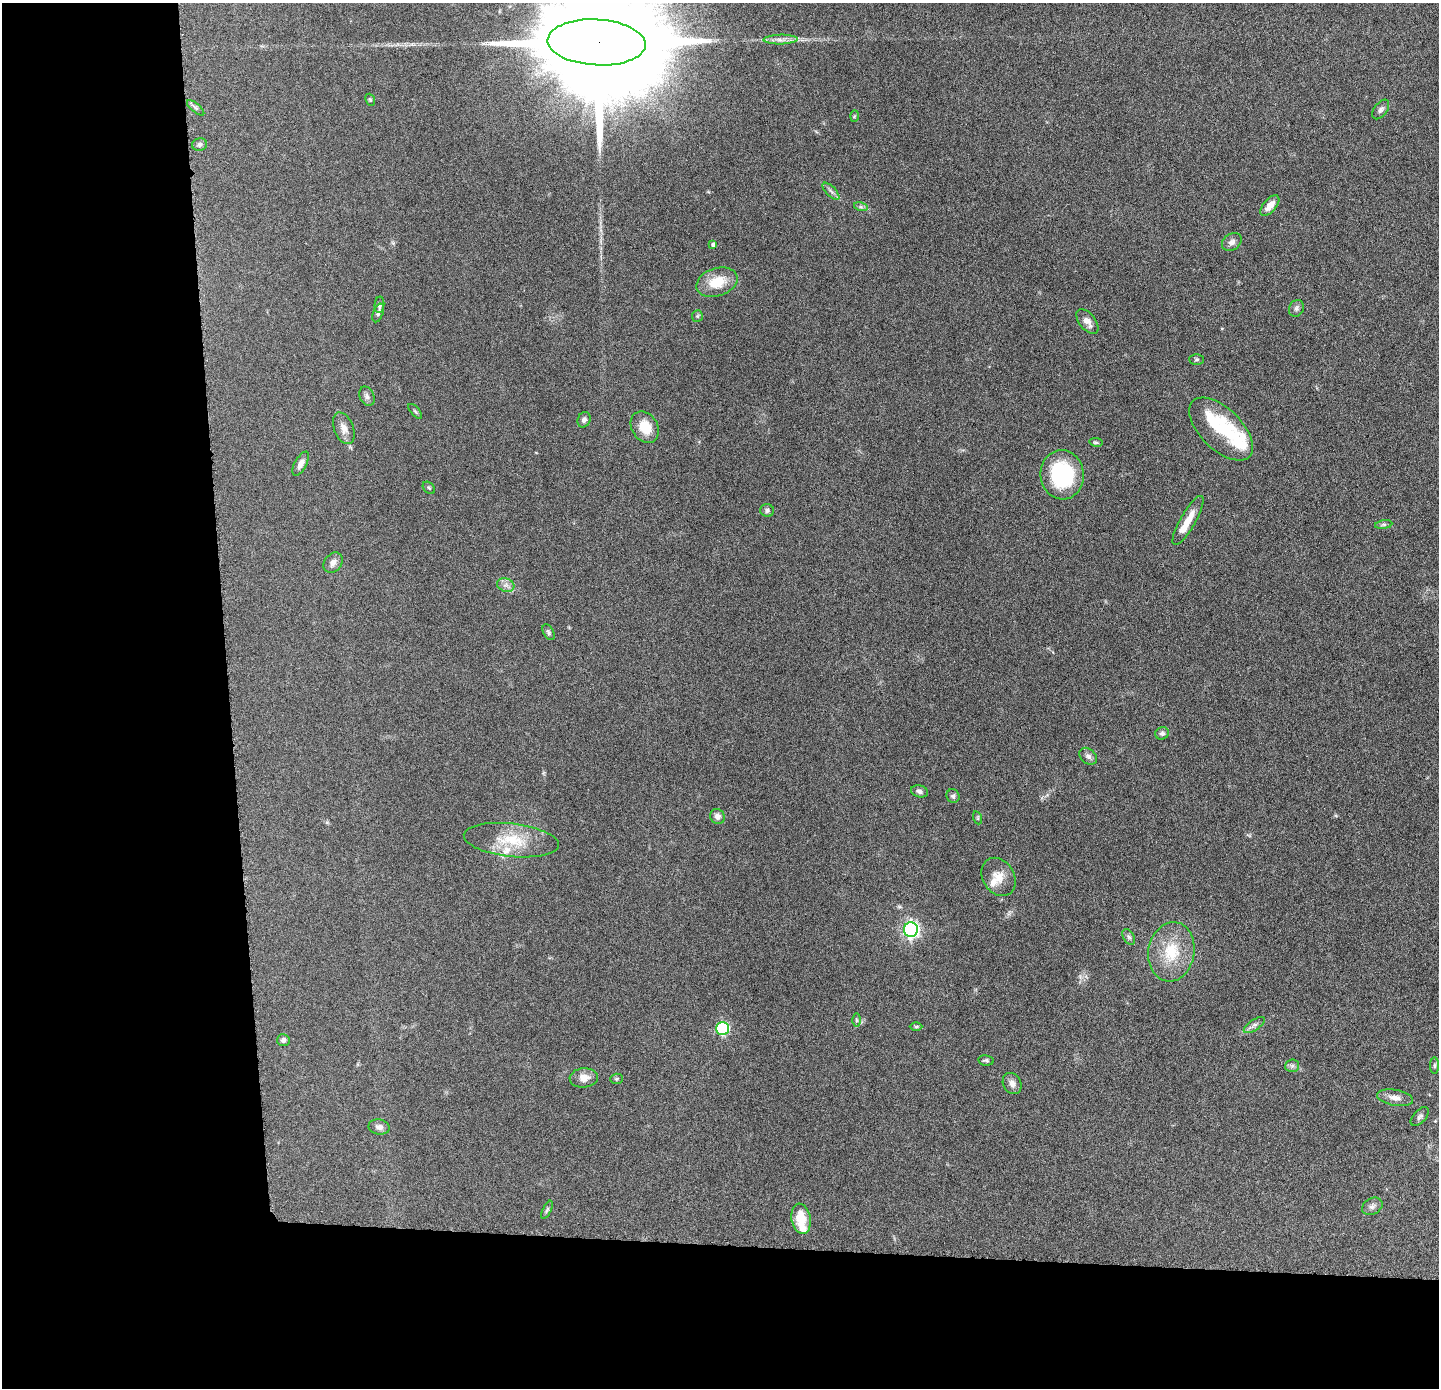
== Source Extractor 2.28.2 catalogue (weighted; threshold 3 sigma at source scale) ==
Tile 7 of 3 x 3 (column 1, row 3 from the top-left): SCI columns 1-1437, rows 64-1449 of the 4313 x 4285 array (HDU 1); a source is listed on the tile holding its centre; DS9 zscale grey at full resolution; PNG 1441 x 1390 px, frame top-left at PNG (2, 3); each listed source drawn as its Kron ellipse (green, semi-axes under 4 px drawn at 4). Shown black and unused: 24% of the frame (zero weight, under 4 of 8 exposures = <1% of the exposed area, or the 3 px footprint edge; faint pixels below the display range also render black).
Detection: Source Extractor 2.28.2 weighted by HDU 2 'WHT'; one run over the whole footprint, this tile lists its part. Background 0.132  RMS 0.0055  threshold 0.0224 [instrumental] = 3 sigma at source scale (4.09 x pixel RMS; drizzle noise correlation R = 1.36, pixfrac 0.8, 0.05/0.05 arcsec/px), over >= 5 px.
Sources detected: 69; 2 inside a brighter object's white glare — neither listed nor drawn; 4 inside a brighter listed object's ellipse — not listed separately; the other 63 listed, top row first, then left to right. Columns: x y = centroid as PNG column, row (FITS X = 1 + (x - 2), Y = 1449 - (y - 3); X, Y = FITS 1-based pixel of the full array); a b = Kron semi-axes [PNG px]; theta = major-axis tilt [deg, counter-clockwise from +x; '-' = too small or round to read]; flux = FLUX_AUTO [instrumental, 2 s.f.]
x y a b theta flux
781 40 17 5 1 2.9
597 42 49 23 -3 31000
370 100 6 4 -67 0.73
196 108 11 4 -40 1.1
1381 109 11 6 53 1.7
854 116 6 4 88 0.56
200 144 7 6 - 1.3
831 191 11 5 -45 1.5
1270 206 12 6 49 4.8
861 207 7 4 -18 0.93
1232 242 11 8 36 2.4
713 245 4 4 - 1.4
717 282 21 14 18 12
379 305 8 5 86 1.7
1296 308 9 7 61 1.5
378 313 9 5 70 1.4
697 316 6 5 - 0.78
1087 321 14 8 -51 3.9
1197 359 7 5 0 0.8
367 396 10 7 -66 1.7
415 411 9 4 -50 0.85
584 420 8 6 64 1.6
645 427 17 13 -57 10
344 428 17 9 -68 3.8
1221 429 39 20 -45 25
1096 442 7 4 -9 0.81
301 464 13 6 62 2.5
1062 475 25 21 -84 44
429 488 7 5 -44 0.92
767 511 7 6 - 1.3
1188 520 28 7 60 7.1
1384 525 9 4 9 1.1
333 563 11 8 51 2.9
506 585 9 6 -19 2.2
548 632 9 5 -60 1
1162 733 7 6 - 1.4
1088 756 10 7 -41 1.9
919 791 9 6 -14 1.4
953 796 7 6 - 1.2
717 816 8 7 - 2.5
978 818 6 4 -72 0.62
511 840 48 16 -6 19
999 877 20 15 -59 7.2
911 930 7 7 - 150
1129 937 8 5 -59 1.3
1171 952 30 23 80 19
856 1020 6 4 -89 0.85
1254 1025 12 5 34 1.8
916 1027 6 4 1 0.69
722 1028 6 6 - 56
283 1040 6 6 - 1.8
986 1060 8 5 -9 0.98
1292 1066 7 6 - 1.3
1435 1066 8 4 90 0.84
584 1078 14 9 5 4.4
616 1079 6 5 - 0.73
1012 1083 11 9 -62 2.9
1395 1098 18 8 -10 3.9
1420 1117 11 6 48 1.5
379 1127 10 7 -11 2.3
1372 1206 11 8 28 2.1
547 1210 10 4 64 0.97
801 1219 15 9 -80 11
Overlapping masked pixels (flux is a lower limit): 1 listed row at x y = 597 42
Isophote crosses this tile's border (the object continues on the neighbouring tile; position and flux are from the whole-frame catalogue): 1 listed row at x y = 597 42